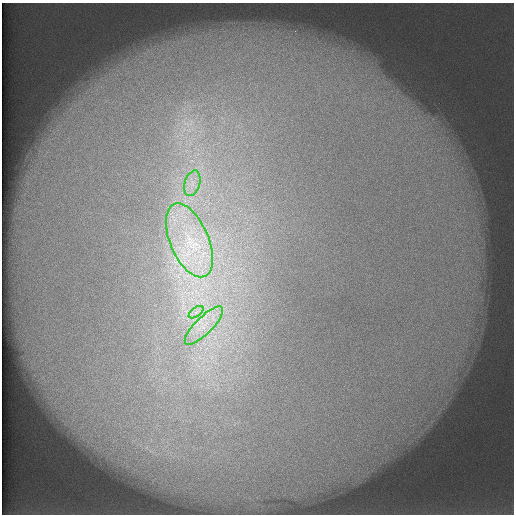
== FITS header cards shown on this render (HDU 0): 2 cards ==
NAXIS1  =                  512 /
NAXIS2  =                  512 /

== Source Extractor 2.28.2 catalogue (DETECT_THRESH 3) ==
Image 512 x 512 px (HDU 0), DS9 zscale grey, 1 PNG px = 1 image px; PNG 516 x 516 px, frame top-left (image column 1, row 512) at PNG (2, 3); each listed source drawn as its Kron ellipse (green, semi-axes under 4 px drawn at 4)
Background 116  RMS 5.8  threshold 17.3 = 3 sigma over >= 5 px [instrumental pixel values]
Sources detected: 4; all 4 listed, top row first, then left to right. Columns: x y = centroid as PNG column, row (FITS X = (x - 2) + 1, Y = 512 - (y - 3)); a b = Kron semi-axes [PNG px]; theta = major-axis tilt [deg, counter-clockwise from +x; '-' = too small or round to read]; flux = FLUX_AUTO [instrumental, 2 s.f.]
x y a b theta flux
192 183 13 7 73 4000
189 240 39 19 -67 28000
196 312 8 4 36 1500
204 326 25 8 45 8300